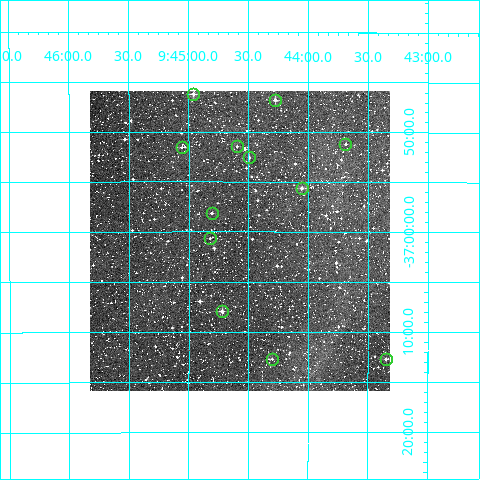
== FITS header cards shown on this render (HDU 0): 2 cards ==
NAXIS1  =                  300
NAXIS2  =                  300

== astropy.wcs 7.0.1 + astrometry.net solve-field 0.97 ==
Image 300 x 300 px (HDU 0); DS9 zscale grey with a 90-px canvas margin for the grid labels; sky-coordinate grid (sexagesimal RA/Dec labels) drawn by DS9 from the SOLVED WCS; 12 Tycho-2 reference stars matched to detected sources circled (green)
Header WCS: RA---TAN/DEC--TAN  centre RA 09:44:34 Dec -37:01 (146.14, -37.01 deg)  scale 6 arcsec/px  FOV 30.0' x 30.0'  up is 0 deg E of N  parity normal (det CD < 0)
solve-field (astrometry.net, Tycho-2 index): VERIFIED the header's WCS against the Tycho-2 star catalogue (verified at 2 index scales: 6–12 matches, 0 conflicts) and refined it, rather than solving blind
Solved WCS: RA---TAN-SIP/DEC--TAN-SIP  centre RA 09:44:34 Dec -37:01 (146.14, -37.02 deg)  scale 6.01 arcsec/px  FOV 30.0' x 30.0'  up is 0 deg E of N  parity normal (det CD < 0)
The solver's refit moves the header's centre by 2.1 arcsec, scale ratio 1.001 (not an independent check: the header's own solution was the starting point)
Tycho-2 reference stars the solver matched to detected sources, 12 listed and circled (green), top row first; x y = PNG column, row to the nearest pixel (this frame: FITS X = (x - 90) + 1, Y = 300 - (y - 91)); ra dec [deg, ICRS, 3 dp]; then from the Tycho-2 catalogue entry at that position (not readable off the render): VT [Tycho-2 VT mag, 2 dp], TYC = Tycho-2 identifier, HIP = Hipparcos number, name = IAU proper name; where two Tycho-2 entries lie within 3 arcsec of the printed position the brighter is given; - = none
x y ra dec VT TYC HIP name
193 94 146.239 -36.770 10.35 7179-2507-1 - -
275 100 146.069 -36.780 10.39 7179-2538-1 - -
345 144 145.922 -36.853 11.34 7179-1581-1 - -
237 146 146.149 -36.858 11.55 7179-756-1 - -
182 147 146.264 -36.859 11.74 7180-1150-1 - -
249 157 146.123 -36.876 11.29 7179-705-1 - -
302 188 146.014 -36.927 10.48 7179-1259-1 - -
212 213 146.202 -36.969 11.57 7179-1505-1 - -
210 238 146.206 -37.011 11.46 7179-564-1 - -
222 311 146.180 -37.133 10.69 7179-359-1 - -
272 359 146.076 -37.212 11.56 7179-277-1 - -
386 359 145.837 -37.212 11.49 7179-342-1 - -